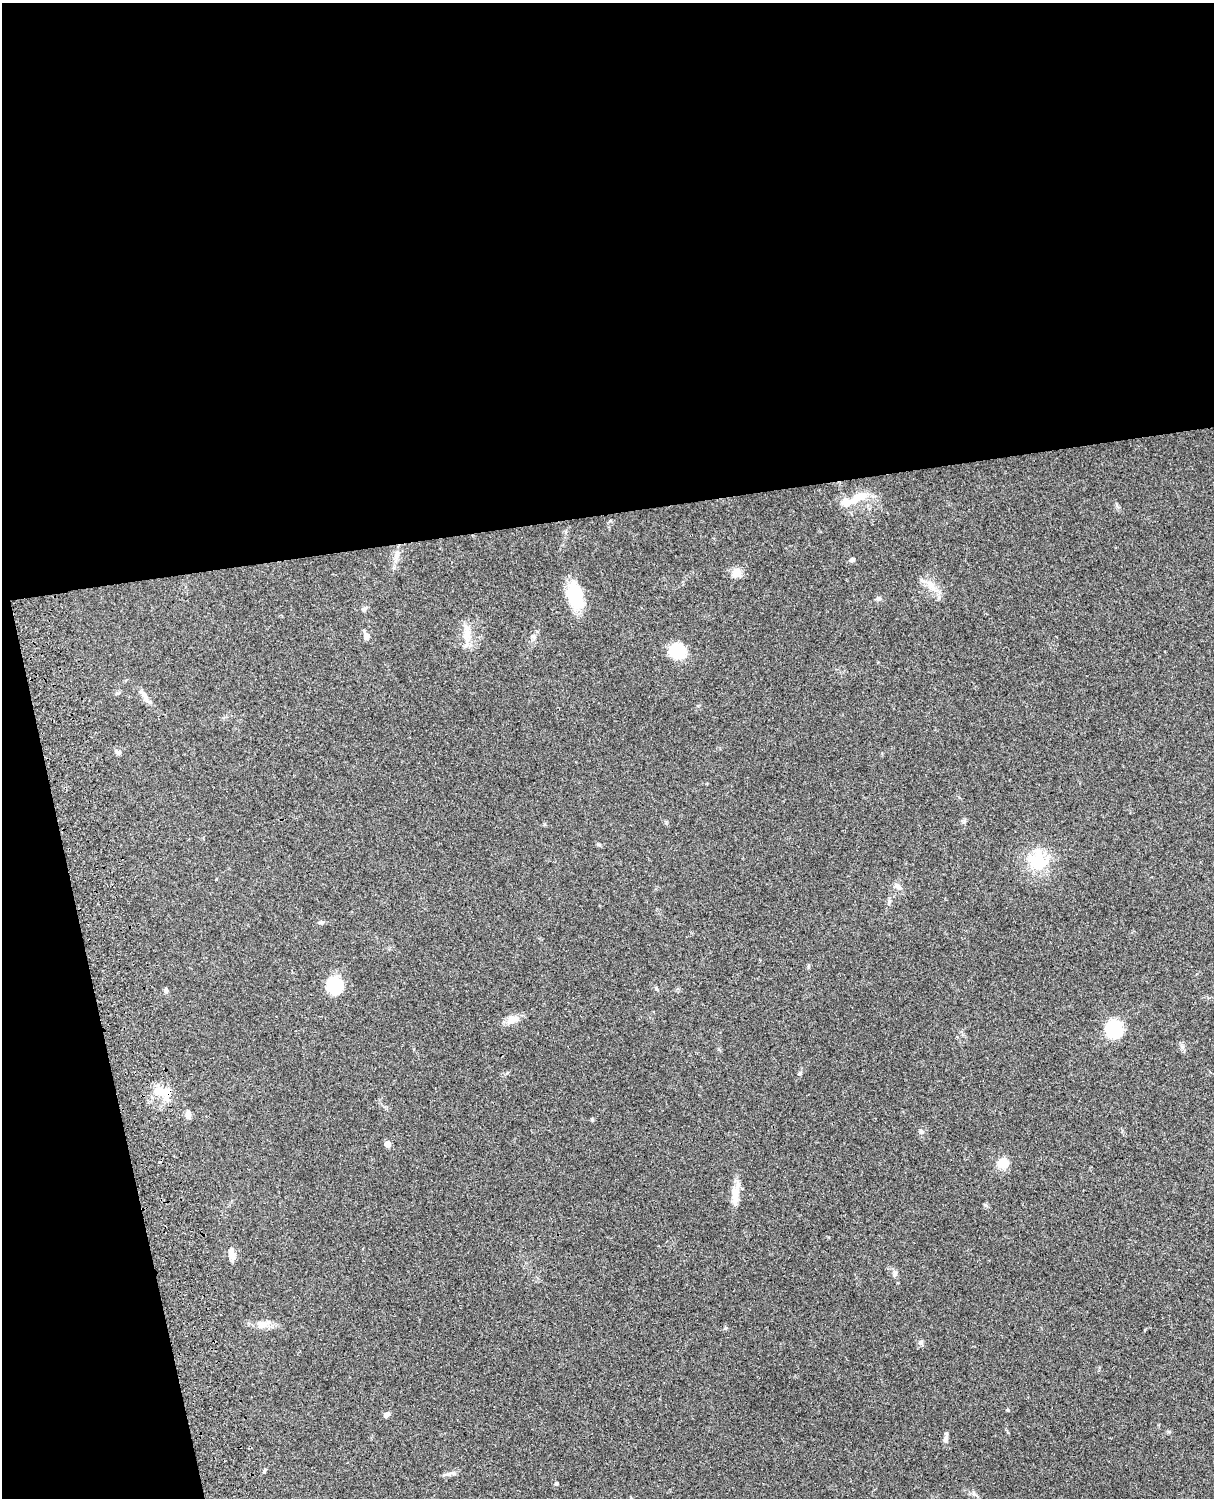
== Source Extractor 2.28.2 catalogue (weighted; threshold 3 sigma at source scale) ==
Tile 1 of 4 x 3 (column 1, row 1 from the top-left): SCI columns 121-1332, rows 3268-4763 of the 5088 x 4927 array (HDU 1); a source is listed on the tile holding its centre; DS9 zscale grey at full resolution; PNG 1216 x 1500 px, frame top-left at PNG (2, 3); no overlay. Shown black and unused: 39% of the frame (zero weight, under 3 of 4 exposures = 6% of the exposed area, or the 3 px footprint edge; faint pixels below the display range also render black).
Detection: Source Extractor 2.28.2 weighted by HDU 2 'WHT'; one run over the whole footprint, this tile lists its part. Background 0.103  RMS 0.0064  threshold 0.0288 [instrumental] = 3 sigma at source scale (4.5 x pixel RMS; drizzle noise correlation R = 1.50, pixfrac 1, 0.05/0.05 arcsec/px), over >= 5 px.
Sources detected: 43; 1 inside a brighter listed object's ellipse — not listed separately; the other 42 listed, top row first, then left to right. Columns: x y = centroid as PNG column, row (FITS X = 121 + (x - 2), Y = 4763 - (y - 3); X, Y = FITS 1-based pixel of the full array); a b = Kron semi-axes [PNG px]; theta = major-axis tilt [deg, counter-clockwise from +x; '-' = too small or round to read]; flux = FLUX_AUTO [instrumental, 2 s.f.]
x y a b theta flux
857 498 30 10 28 12
397 555 14 7 78 4.1
852 560 6 5 - 1.9
736 573 12 12 - 5.4
931 585 21 8 -51 7.4
575 596 31 16 -74 25
878 598 7 6 - 1.6
364 608 8 5 31 1.3
467 634 25 10 83 8.9
367 636 9 7 -79 3.6
534 636 7 6 - 1.7
677 651 14 12 -29 26
144 695 18 6 -55 3.9
118 752 7 6 - 1.6
964 821 7 4 72 1
1037 860 31 25 -54 24
897 886 12 6 -39 2.6
889 901 9 5 64 1.5
321 922 8 4 8 1.1
335 986 18 16 -75 21
166 991 7 5 87 1.4
512 1019 17 10 17 5.6
1113 1029 13 12 - 38
800 1073 5 4 - 0.86
166 1092 22 13 -10 11
188 1115 10 6 84 3
592 1120 6 4 -19 0.68
921 1132 6 5 - 1.2
387 1144 5 4 - 6.6
1002 1163 13 12 - 8.4
735 1195 27 10 90 8
231 1254 14 7 -76 4.9
895 1274 10 6 84 2
262 1324 14 10 -10 5.3
725 1328 6 4 89 0.78
921 1343 6 6 - 1.4
1008 1410 5 3 - 0.55
386 1415 7 5 41 2.6
945 1440 9 6 88 2.4
264 1471 7 4 56 0.87
449 1473 13 4 11 2
556 1484 4 4 - 0.97
Overlapping masked pixels (flux is a lower limit): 1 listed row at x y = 166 1092
Unlisted compact peaks at least as high as the median listed source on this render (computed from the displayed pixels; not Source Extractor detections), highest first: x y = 1182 1047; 985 1205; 598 844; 656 988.